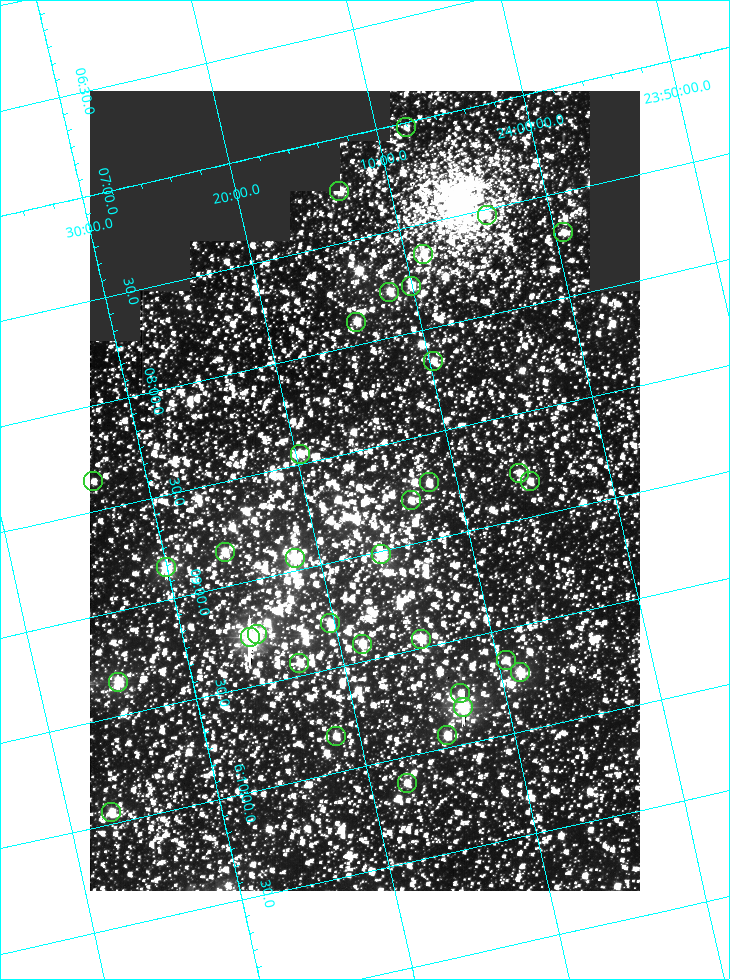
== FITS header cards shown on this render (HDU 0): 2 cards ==
NAXIS1  =                  550
NAXIS2  =                  800

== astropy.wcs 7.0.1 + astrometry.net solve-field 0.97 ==
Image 550 x 800 px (HDU 0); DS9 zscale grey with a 90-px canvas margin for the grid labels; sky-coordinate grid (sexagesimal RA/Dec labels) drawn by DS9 from the SOLVED WCS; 34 Tycho-2 reference stars matched to detected sources circled (green)
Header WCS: RA---TAN/DEC--TAN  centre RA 06:08:42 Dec +24:16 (92.17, +24.27 deg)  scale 3.98 arcsec/px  FOV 36.4' x 53.0'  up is -103 deg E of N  parity normal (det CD < 0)
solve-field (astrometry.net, Tycho-2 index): VERIFIED the header's WCS against the Tycho-2 star catalogue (verified at 3 index scales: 19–33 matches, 0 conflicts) and refined it, rather than solving blind
Solved WCS: RA---TAN-SIP/DEC--TAN-SIP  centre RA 06:08:42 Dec +24:16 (92.17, +24.27 deg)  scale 3.98 arcsec/px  FOV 36.4' x 53.0'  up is -103 deg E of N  parity normal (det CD < 0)
The solver's refit moves the header's centre by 0.12 arcsec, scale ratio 1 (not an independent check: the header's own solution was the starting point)
Tycho-2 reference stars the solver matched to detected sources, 34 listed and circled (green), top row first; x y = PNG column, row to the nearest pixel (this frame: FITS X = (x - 90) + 1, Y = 800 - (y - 91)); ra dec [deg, ICRS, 3 dp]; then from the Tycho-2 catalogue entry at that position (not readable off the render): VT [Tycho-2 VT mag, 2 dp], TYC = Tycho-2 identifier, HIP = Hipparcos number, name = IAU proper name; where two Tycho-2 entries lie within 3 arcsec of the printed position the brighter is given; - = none
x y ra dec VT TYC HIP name
406 127 91.756 +24.135 11.55 1864-383-1 - -
339 191 91.813 +24.222 9.50 1864-951-1 - -
487 215 91.882 +24.069 10.67 1864-1197-1 - -
563 232 91.922 +23.991 11.04 1864-773-1 - -
423 254 91.910 +24.147 9.81 1864-677-1 - -
411 286 91.945 +24.168 9.83 1864-545-1 - -
389 292 91.946 +24.193 9.49 1864-879-1 - -
356 322 91.972 +24.235 9.87 1864-607-1 - -
433 361 92.040 +24.163 9.97 1864-387-1 - -
300 454 92.113 +24.329 10.09 1877-692-1 - -
519 473 92.195 +24.097 9.91 1877-1306-1 - -
93 481 92.090 +24.558 11.22 1868-1493-1 - -
530 481 92.208 +24.088 10.02 1877-898-1 - -
429 482 92.182 +24.197 9.90 1877-42-1 - -
411 500 92.198 +24.221 10.14 1877-234-1 - -
225 552 92.210 +24.434 9.33 1881-345-1 - -
381 554 92.254 +24.266 8.73 1877-224-1 - -
295 558 92.236 +24.360 8.19 1877-300-1 29148 -
166 567 92.212 +24.501 8.67 1881-93-1 - -
330 623 92.321 +24.338 9.42 1877-884-1 - -
257 634 92.315 +24.419 9.14 1881-15-1 - -
250 637 92.316 +24.428 7.55 1881-1595-1 - -
421 639 92.364 +24.244 8.80 1877-1589-1 - -
362 644 92.355 +24.308 9.21 1877-702-1 - -
506 660 92.412 +24.157 10.23 1877-766-1 - -
299 663 92.360 +24.380 9.69 1881-496-1 - -
520 672 92.431 +24.145 8.75 1877-16-1 - -
118 682 92.334 +24.580 8.60 1881-81-1 - -
460 693 92.439 +24.215 10.07 1877-154-1 - -
463 707 92.456 +24.215 7.57 1877-1484-1 - -
447 735 92.485 +24.239 9.49 1877-1276-1 - -
336 736 92.457 +24.359 9.75 1877-1432-1 - -
407 783 92.531 +24.294 10.40 1877-334-1 - -
111 812 92.487 +24.619 9.38 1881-1542-1 - -